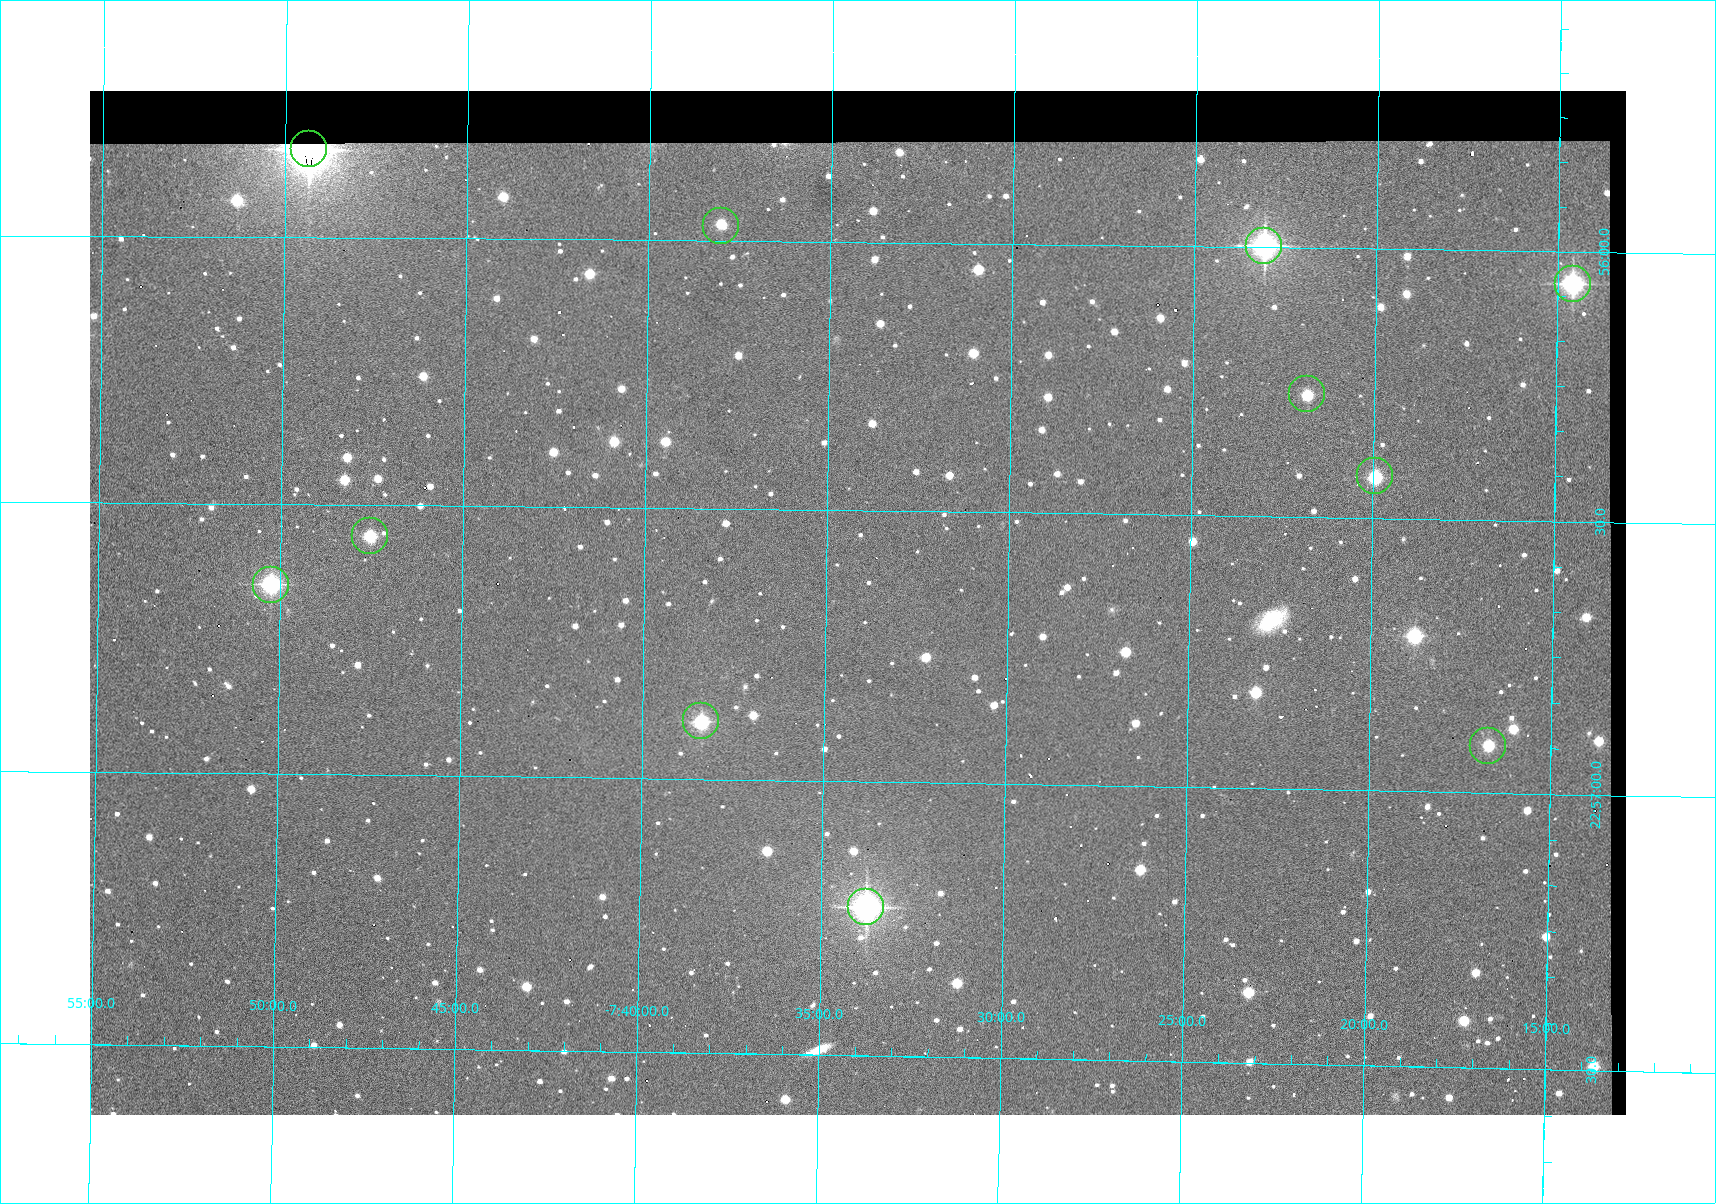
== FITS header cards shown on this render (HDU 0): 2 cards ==
NAXIS1  =                 1536 /fastest changing axis
NAXIS2  =                 1024 /next to fastest changing axis

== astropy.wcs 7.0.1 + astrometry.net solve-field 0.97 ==
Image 1536 x 1024 px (HDU 0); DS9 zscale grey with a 90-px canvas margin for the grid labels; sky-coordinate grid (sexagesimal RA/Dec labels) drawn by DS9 from the SOLVED WCS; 11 Tycho-2 reference stars matched to detected sources circled (green)
Header WCS: none
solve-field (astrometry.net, Tycho-2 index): SOLVED blind (the file carries no WCS)
Solved WCS: RA---TAN-SIP/DEC--TAN-SIP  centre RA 22:56:40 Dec -07:34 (344.17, -7.57 deg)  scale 1.65 arcsec/px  FOV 42.2' x 28.1'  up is -91 deg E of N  parity flipped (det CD > 0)
(file carries no celestial WCS; the grid is the blind solution)
Tycho-2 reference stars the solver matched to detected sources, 11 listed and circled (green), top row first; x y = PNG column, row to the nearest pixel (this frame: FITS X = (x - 90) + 1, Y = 1024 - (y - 91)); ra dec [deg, ICRS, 3 dp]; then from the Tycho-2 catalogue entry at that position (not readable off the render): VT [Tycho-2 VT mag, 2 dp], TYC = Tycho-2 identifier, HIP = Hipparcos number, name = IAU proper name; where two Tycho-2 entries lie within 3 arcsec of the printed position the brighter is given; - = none
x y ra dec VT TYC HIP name
309 149 343.958 -7.823 8.08 5813-175-1 113231 -
721 226 343.993 -7.634 12.58 5813-64-1 - -
1264 246 343.999 -7.385 9.60 5241-730-1 - -
1573 284 344.015 -7.243 10.16 5241-846-1 - -
1307 394 344.068 -7.364 12.32 5241-801-1 - -
1375 476 344.106 -7.332 11.78 5241-786-1 - -
370 536 344.140 -7.792 11.90 5813-158-1 - -
271 585 344.162 -7.837 10.55 5813-181-1 - -
701 721 344.223 -7.639 11.18 5813-80-1 - -
1488 746 344.229 -7.279 12.18 5241-862-1 - -
866 907 344.307 -7.563 9.30 5813-35-1 - -